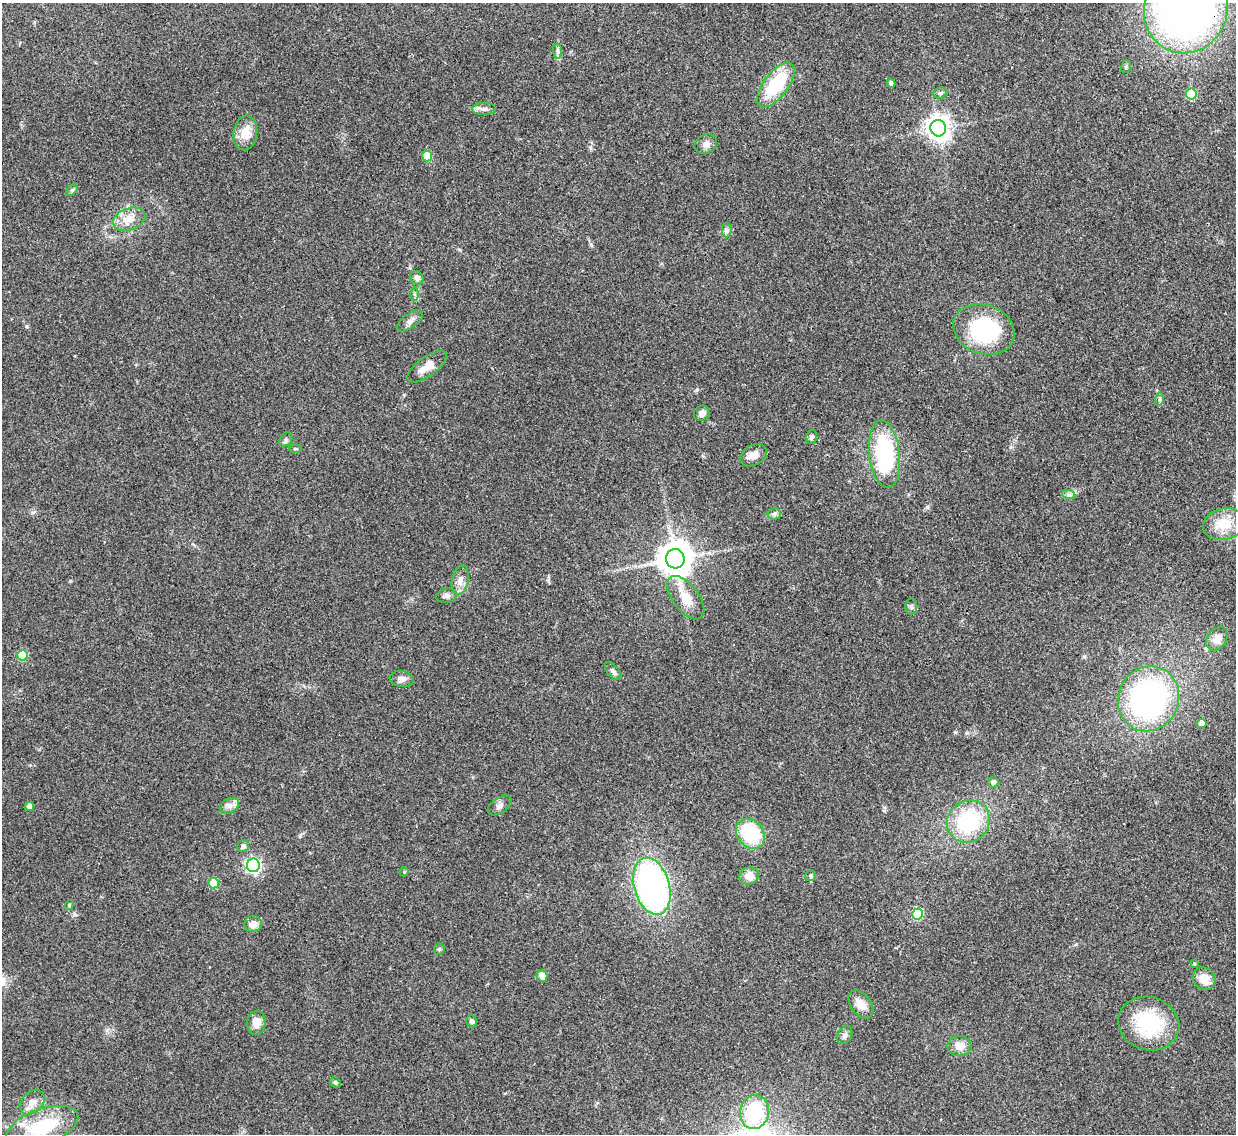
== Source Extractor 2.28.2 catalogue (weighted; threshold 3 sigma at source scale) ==
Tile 10 of 4 x 4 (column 2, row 3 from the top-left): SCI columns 1235-2468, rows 1271-2402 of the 4937 x 4921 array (HDU 1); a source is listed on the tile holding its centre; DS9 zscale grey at full resolution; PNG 1238 x 1136 px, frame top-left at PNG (2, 3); each listed source drawn as its Kron ellipse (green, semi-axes under 4 px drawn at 4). Shown black and unused: <1% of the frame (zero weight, under 3 of 4 exposures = <1% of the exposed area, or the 3 px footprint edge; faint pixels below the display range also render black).
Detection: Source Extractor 2.28.2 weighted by HDU 2 'WHT'; one run over the whole footprint, this tile lists its part. Background 0.0961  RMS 0.0062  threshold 0.028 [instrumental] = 3 sigma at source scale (4.5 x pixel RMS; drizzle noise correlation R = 1.50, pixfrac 1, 0.05/0.05 arcsec/px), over >= 5 px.
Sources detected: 71; all 71 listed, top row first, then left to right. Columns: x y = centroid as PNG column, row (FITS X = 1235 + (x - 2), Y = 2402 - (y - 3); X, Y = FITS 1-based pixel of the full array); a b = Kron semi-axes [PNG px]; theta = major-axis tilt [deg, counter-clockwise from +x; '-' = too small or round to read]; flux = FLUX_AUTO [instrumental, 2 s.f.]
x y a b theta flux
1186 9 44 41 67 380
558 51 7 4 -88 1.5
1126 67 6 5 - 1.1
891 83 4 4 - 2.8
776 85 26 12 52 34
940 93 7 5 24 1.4
1191 94 5 5 - 30
484 109 12 6 0 2.7
938 128 8 7 - 500
245 133 17 12 83 10
706 144 12 9 28 3.3
427 156 5 5 - 17
72 190 7 4 46 1.1
129 219 17 11 20 7.5
726 230 7 5 -90 1.5
417 278 7 6 - 2.3
414 294 6 4 -89 1.1
410 321 15 7 36 3.2
984 330 31 24 -21 60
427 367 23 9 36 8.6
1160 399 6 4 71 0.93
702 413 8 7 - 3.2
811 437 7 5 72 1.6
286 439 7 6 - 1.4
295 449 6 3 -8 0.82
884 454 34 15 -84 58
753 455 14 10 29 5.3
1069 495 7 4 -18 1.4
774 514 6 6 - 1.5
1224 524 21 15 13 15
675 559 10 9 - 1300
460 580 15 8 80 4.9
446 596 10 7 10 2.4
686 598 25 13 -52 12
911 606 8 6 89 1.4
1217 639 13 9 53 5.4
22 655 5 5 - 22
613 671 10 5 -48 1.9
402 679 12 8 -7 3.5
1149 699 33 30 64 150
1202 723 5 4 - 5.4
993 782 5 5 - 2.1
30 806 4 4 - 4.5
229 806 10 7 28 3.3
500 806 14 7 34 2.8
968 821 22 20 41 46
750 834 16 13 -50 37
243 846 6 5 - 1.8
253 865 6 6 - 140
404 872 4 4 - 0.59
749 876 10 8 15 6.8
811 876 5 5 - 1.2
214 883 5 5 - 17
652 886 29 17 -74 180
69 905 4 4 - 0.7
917 914 5 5 - 35
253 924 9 8 - 5
439 949 6 5 - 0.97
1194 964 3 3 - 0.78
542 976 6 5 - 5.2
1204 979 12 10 -43 8.9
861 1004 16 10 -53 6.9
472 1021 6 5 - 1.6
256 1023 12 9 86 6.5
1149 1024 31 26 -19 43
845 1035 9 7 58 2.2
960 1046 12 10 -2 6.1
335 1083 6 5 - 0.94
32 1102 14 10 45 5.2
754 1112 17 14 77 40
42 1127 37 17 20 36
Overlapping masked pixels (flux is a lower limit): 2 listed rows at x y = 1186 9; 253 865
Isophote crosses this tile's border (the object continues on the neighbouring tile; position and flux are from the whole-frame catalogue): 2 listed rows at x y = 1186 9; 42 1127
Unlisted compact peaks at least as high as the median listed source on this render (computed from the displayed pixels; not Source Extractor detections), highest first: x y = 955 732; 591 245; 927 507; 26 326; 1084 657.